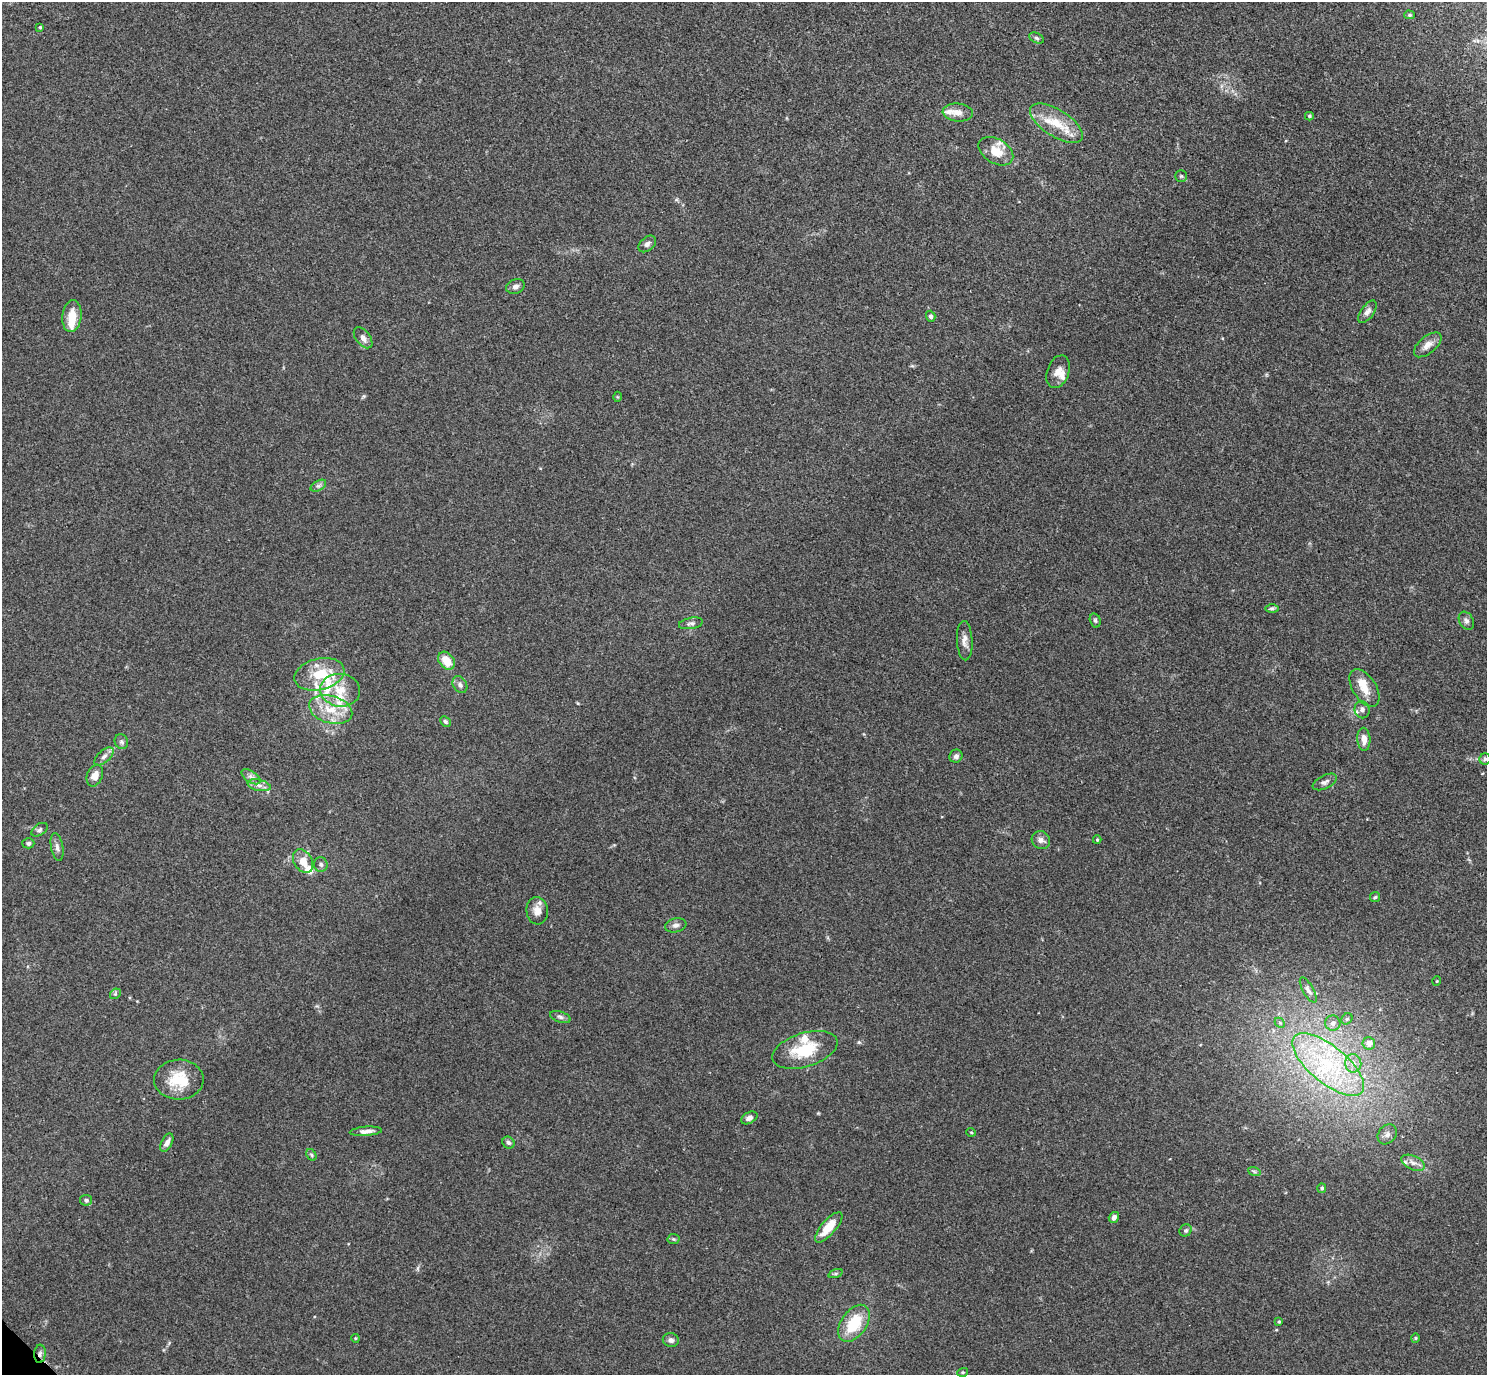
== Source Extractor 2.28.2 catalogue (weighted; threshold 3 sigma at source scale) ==
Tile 10 of 4 x 4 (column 2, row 3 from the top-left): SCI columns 1530-3014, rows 1571-2943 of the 6029 x 6028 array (HDU 1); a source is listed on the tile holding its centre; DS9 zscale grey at full resolution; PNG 1489 x 1377 px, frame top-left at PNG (2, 2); each listed source drawn as its Kron ellipse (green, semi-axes under 4 px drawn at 4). Shown black and unused: <1% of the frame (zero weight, under 3 of 4 exposures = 5% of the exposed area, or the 3 px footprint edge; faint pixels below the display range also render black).
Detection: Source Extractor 2.28.2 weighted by HDU 2 'WHT'; one run over the whole footprint, this tile lists its part. Background 0.0522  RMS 0.0045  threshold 0.0202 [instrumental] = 3 sigma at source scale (4.5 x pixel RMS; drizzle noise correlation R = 1.50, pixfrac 1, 0.05/0.05 arcsec/px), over >= 5 px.
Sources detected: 100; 1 inside a brighter object's white glare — neither listed nor drawn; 14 inside a brighter listed object's ellipse — not listed separately; the other 85 listed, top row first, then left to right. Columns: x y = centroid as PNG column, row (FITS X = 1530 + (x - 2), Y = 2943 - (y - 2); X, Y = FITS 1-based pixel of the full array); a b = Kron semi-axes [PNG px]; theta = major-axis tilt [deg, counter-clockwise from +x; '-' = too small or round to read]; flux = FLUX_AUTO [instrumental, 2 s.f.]
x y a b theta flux
1410 15 5 4 - 0.68
40 27 3 3 - 0.48
1037 38 8 5 -27 0.86
958 112 15 9 -5 4
1309 116 4 3 - 0.57
1056 123 30 13 -32 12
996 151 19 12 -31 8.4
1181 176 6 5 - 0.71
647 244 10 6 41 1.8
515 286 9 7 24 1.7
1367 312 13 6 54 2
72 316 16 9 83 7.9
931 316 5 4 - 1.2
363 338 12 7 -52 2.6
1428 345 16 8 40 3.5
1058 372 17 11 70 4.1
617 397 5 3 - 0.4
318 486 8 5 30 1.2
1272 608 7 4 0 0.83
1095 620 7 5 -74 0.84
1466 621 9 7 -58 1.6
691 623 12 5 10 1.4
965 641 20 8 -87 3
447 661 10 7 -51 7.2
319 674 25 15 14 14
460 685 9 6 -60 1.7
1364 688 21 11 -58 6.5
340 690 20 16 -8 10
331 709 22 13 -16 11
1362 710 8 7 - 2.1
445 721 6 4 -44 0.78
1364 739 11 6 -86 3.5
121 742 7 6 - 1.1
104 756 12 6 42 2
956 756 7 6 - 1.4
1485 759 5 5 - 0.84
95 776 11 7 68 4.1
251 777 11 5 -34 1.6
1325 782 13 6 27 1.7
259 785 12 5 -12 2.1
39 830 9 5 35 1.1
1041 840 9 8 - 2.2
1097 840 4 3 - 0.6
28 843 6 5 - 1.1
57 847 14 6 -79 1.9
303 861 12 9 -59 5.1
321 864 7 7 - 1.2
1375 897 5 5 - 0.69
537 911 13 11 -83 4
676 925 11 7 11 1.8
1437 981 5 3 - 0.34
1308 990 14 5 -61 1.9
115 994 6 4 44 0.71
560 1017 10 5 -19 1.3
1347 1019 6 5 - 0.7
1280 1023 6 4 -46 0.74
1333 1023 7 7 - 1.9
1369 1043 6 6 - 3.2
805 1050 34 17 17 18
1353 1063 9 8 - 2.9
1328 1064 44 18 -39 38
179 1080 25 20 1 14
749 1118 9 5 28 1.7
366 1131 16 4 4 2.4
971 1132 5 3 - 0.38
1387 1134 11 8 50 2.3
167 1143 10 5 62 2.1
508 1143 6 5 - 1.1
311 1155 6 4 -60 0.75
1413 1163 12 7 -25 2.4
1254 1171 6 4 -19 0.62
1322 1188 5 4 - 0.88
86 1200 6 5 - 1
1114 1217 6 4 54 1.9
829 1227 19 7 49 8.8
1186 1230 6 5 - 0.86
673 1239 6 5 - 0.67
835 1274 7 3 18 0.74
1279 1322 4 4 - 0.46
854 1323 21 12 55 16
355 1338 4 3 - 0.39
1415 1338 4 4 - 0.49
671 1340 8 7 - 1.6
40 1354 9 6 87 1.5
963 1372 5 3 - 0.52
Overlapping masked pixels (flux is a lower limit): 1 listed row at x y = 40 1354